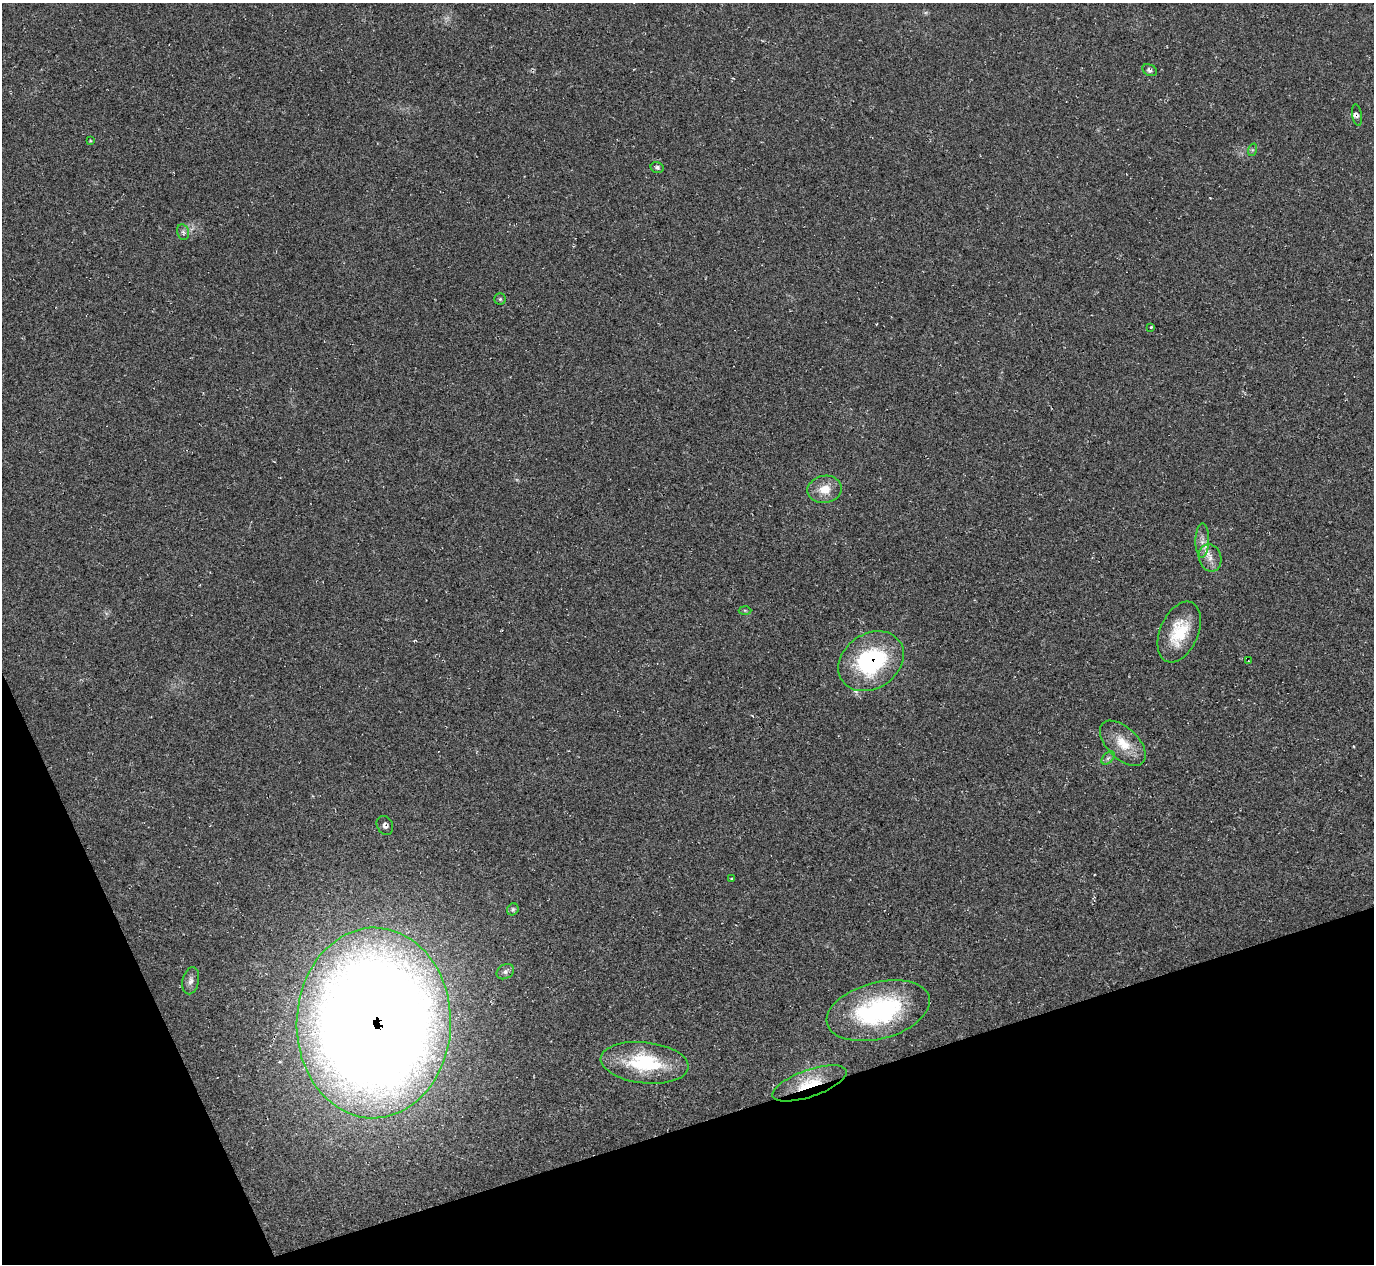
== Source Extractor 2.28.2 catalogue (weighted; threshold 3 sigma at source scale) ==
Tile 14 of 4 x 4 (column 2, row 4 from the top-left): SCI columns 1378-2749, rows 281-1542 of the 5492 x 5478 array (HDU 1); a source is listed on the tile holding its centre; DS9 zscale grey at full resolution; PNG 1376 x 1266 px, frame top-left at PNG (2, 3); each listed source drawn as its Kron ellipse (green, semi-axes under 4 px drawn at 4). Shown black and unused: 16% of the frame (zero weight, under 2 of 3 exposures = <1% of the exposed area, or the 3 px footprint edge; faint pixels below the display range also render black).
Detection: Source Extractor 2.28.2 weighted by HDU 2 'WHT'; one run over the whole footprint, this tile lists its part. Background 0.0477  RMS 0.0067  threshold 0.0303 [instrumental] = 3 sigma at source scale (4.5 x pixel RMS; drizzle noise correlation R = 1.50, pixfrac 1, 0.05/0.05 arcsec/px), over >= 5 px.
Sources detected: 28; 2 inside a brighter listed object's ellipse — not listed separately; the other 26 listed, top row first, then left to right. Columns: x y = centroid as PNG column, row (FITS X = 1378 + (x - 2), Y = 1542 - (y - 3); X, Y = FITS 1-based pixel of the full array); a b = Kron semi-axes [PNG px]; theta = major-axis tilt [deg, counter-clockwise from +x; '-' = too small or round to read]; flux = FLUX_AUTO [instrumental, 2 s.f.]
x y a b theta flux
1150 70 8 5 -30 1.9
1357 115 10 5 -81 1.9
90 141 4 3 - 0.63
1252 150 6 4 72 1
657 167 7 5 -14 1.7
183 232 8 6 -76 1.9
500 299 5 5 - 1.1
1151 327 4 3 - 4.2
825 489 17 13 10 11
1202 541 17 7 89 4.9
1210 558 14 11 -73 6.4
745 610 6 4 -2 0.77
1179 632 32 19 66 27
871 661 35 27 35 82
1248 661 2 2 - 0.47
1123 743 28 15 -44 16
1108 758 8 4 45 1.8
385 825 10 7 -62 2.5
731 879 3 2 - 0.75
513 909 6 5 - 1.5
505 972 9 7 33 2.3
191 981 14 8 78 3.7
878 1011 53 28 15 100
374 1023 95 77 89 2000
645 1063 44 20 -6 50
809 1083 39 13 19 27
Overlapping masked pixels (flux is a lower limit): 3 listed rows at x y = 871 661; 374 1023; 809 1083